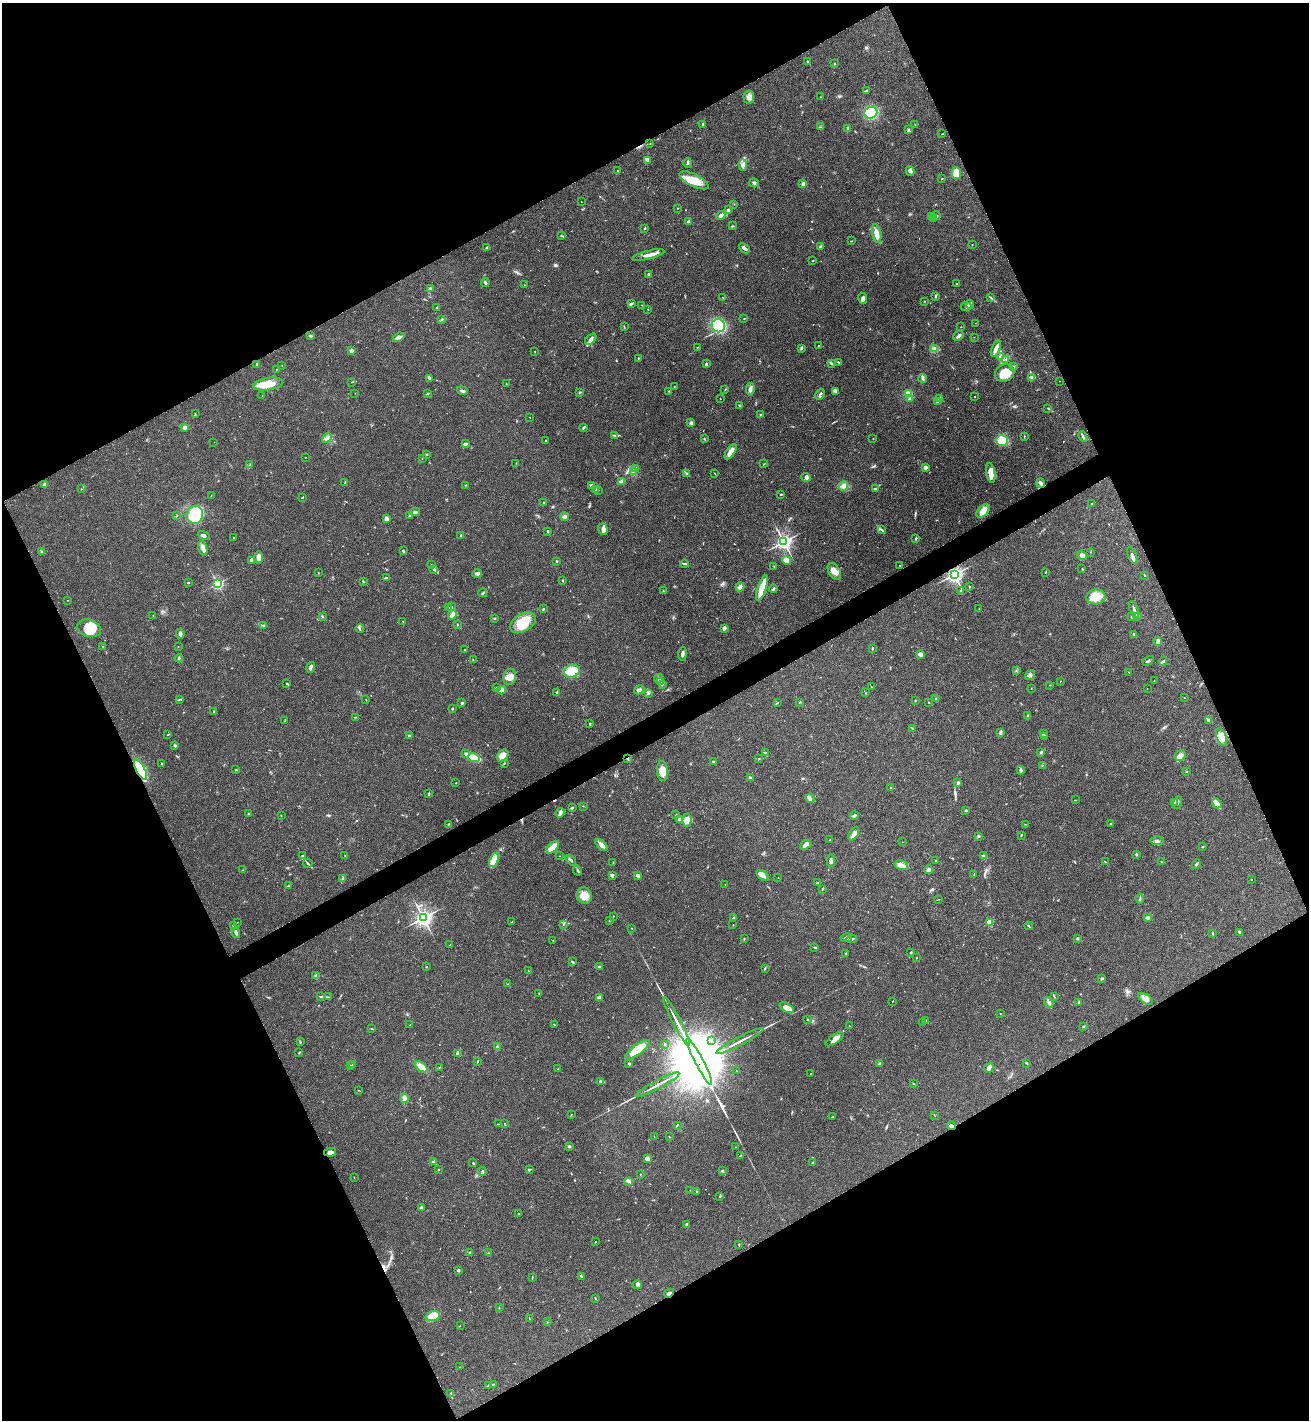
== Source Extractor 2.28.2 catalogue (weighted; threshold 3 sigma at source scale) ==
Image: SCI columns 199-5426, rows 53-5721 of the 5757 x 5771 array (HDU 1 of 3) = the unmasked area's bounding box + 8 px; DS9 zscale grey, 4 x 4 block average (1 PNG px = mean of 4 x 4 image px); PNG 1311 x 1422 px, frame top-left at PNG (2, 3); each listed source drawn as its Kron ellipse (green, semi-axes under 4 px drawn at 4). Shown black and unused: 47% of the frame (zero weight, under 3 of 4 exposures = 6% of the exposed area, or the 3 px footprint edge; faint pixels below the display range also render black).
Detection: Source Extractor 2.28.2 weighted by HDU 2 'WHT'. Background 0.0395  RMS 0.0054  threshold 0.0242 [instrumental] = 3 sigma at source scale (4.5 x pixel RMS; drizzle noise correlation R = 1.50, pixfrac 1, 0.05/0.05 arcsec/px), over >= 5 px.
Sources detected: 613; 1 too faint to see at this stretch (4 x 4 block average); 7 inside a brighter object's white glare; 6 cosmic-ray / hot-pixel residue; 1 long thin detection or spike segment (spike, bleed or trail) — neither listed nor drawn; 14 coinciding with a brighter row at this scale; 20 inside a brighter listed object's ellipse — not listed separately; of the other 564, all 500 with FLUX_AUTO >= 0.853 (the completeness limit of this list) listed and drawn (64 fainter detections not listed), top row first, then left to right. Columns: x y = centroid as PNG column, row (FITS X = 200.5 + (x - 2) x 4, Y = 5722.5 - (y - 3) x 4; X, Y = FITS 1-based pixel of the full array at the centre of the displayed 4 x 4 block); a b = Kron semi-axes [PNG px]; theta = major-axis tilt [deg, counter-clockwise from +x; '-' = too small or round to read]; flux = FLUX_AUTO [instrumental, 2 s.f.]
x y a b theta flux
808 61 2 2 - 1.7
834 64 2 2 - 2.8
867 91 3 2 - 2.9
749 97 6 5 - 14
820 97 2 2 - 1
871 113 6 5 - 170
703 124 3 2 - 4.4
915 125 2 2 - 1.1
820 127 2 2 - 1.7
848 128 3 2 - 1.6
908 130 4 2 - 2.5
942 134 2 2 - 1.7
650 144 2 2 - 1
648 160 3 2 - 4.1
688 163 5 2 - 6.1
743 165 6 3 -89 14
617 171 2 2 - 2.6
910 171 5 3 - 7.1
956 173 6 4 -88 88
942 179 2 2 - 1.1
694 180 16 6 -26 67
754 183 5 2 - 5.9
803 183 3 2 - 8.5
581 202 2 2 - 0.96
734 204 2 2 - 0.93
677 208 2 2 - 1.1
728 210 2 2 - 5.3
721 215 5 3 - 9.5
932 216 2 2 - 2.8
936 216 4 3 - 6.8
933 218 3 2 - 4.5
689 222 3 3 - 11
732 226 3 2 - 2.6
644 228 3 2 - 2.6
877 234 10 4 -79 29
561 236 3 2 - 2.1
851 241 2 2 - 1.7
972 244 2 2 - 0.85
487 247 2 2 - 4.3
820 247 3 2 - 7.2
744 248 6 2 -42 11
648 255 16 3 14 25
813 261 2 2 - 1.2
649 274 2 2 - 18
485 283 4 2 - 6.1
956 284 2 2 - 1.7
524 285 2 2 - 0.95
430 288 4 2 - 3.6
723 297 2 2 - 4.8
935 297 4 2 - 3.1
990 297 3 2 - 2.1
863 298 6 4 -80 9.9
924 301 2 2 - 1.2
631 304 4 2 - 3.5
970 304 5 2 - 5
642 305 2 2 - 1.3
437 307 4 2 - 2.9
966 307 5 3 - 6.5
648 309 2 2 - 1.2
744 318 2 2 - 1.5
442 320 2 2 - 1.8
975 323 2 2 - 0.88
624 326 2 2 - 1.1
718 326 6 6 - 220
961 327 2 2 - 1.2
310 336 3 2 - 5.2
958 336 5 2 - 12
399 337 6 3 23 10
974 337 2 2 - 1
591 339 7 3 45 10
818 345 2 2 - 1.8
697 347 2 2 - 1.4
801 348 4 2 - 3.9
996 348 8 3 67 19
934 349 3 2 - 4.3
351 351 4 3 - 11
535 352 3 2 - 0.89
1000 356 4 3 - 8.6
638 358 2 2 - 2.8
1006 359 3 2 - 4.1
838 362 3 2 - 2.6
831 363 4 2 - 4.7
256 364 4 2 - 5.1
706 364 3 2 - 4.4
282 365 2 2 - 0.98
1013 367 3 3 - 5.5
276 369 2 2 - 1.2
1005 373 10 8 27 58
430 378 4 3 - 6
923 378 4 2 - 5.2
1032 378 4 2 - 4.8
1060 381 2 2 - 0.87
352 382 3 2 - 1.8
506 383 2 2 - 0.86
268 384 15 6 10 58
674 386 2 2 - 2
725 389 3 2 - 1.7
750 389 6 3 82 12
462 391 5 2 - 6.5
669 391 2 2 - 1.2
835 391 4 2 - 4.2
355 393 2 2 - 0.92
579 393 2 2 - 1.3
428 394 3 2 - 2.9
820 394 6 2 59 6.1
908 394 4 3 - 18
262 396 2 2 - 0.88
974 396 2 2 - 3.5
720 399 2 2 - 1.1
909 399 3 2 - 2.5
939 399 2 2 - 1.8
938 401 3 3 - 5.1
739 406 2 2 - 1.5
1048 408 3 2 - 2.5
195 414 2 2 - 1.2
760 414 2 2 - 2
530 417 2 2 - 0.89
691 422 3 2 - 3.3
185 427 2 2 - 50
583 428 4 2 - 4.6
615 435 3 2 - 2.8
1024 436 2 2 - 1.5
1083 437 5 2 - 10
327 438 5 3 - 9.1
704 439 3 2 - 2.4
873 439 2 2 - 1.1
1002 440 6 5 - 66
546 441 2 2 - 1.7
214 442 2 2 - 1
465 444 4 2 - 8.7
731 452 8 4 57 24
426 454 2 2 - 3
305 457 2 2 - 2.3
422 459 3 2 - 1.3
516 463 2 2 - 0.95
764 464 2 2 - 1.3
249 465 2 2 - 1.5
925 467 4 3 - 8.7
636 468 3 3 - 4.4
633 472 2 2 - 1.9
686 473 3 2 - 3.4
991 473 10 4 -80 48
715 474 3 2 - 1.5
806 477 4 3 - 6.3
345 482 3 2 - 2.2
621 482 2 2 - 75
1041 483 4 3 - 9.5
44 484 3 2 - 6.4
466 485 2 2 - 1.2
591 485 2 2 - 39
844 486 5 4 - 13
875 488 4 2 - 2.9
81 489 2 2 - 1.7
595 490 3 2 - 2.7
598 490 2 2 - 0.91
781 494 2 2 - 1.2
211 495 2 2 - 1
302 497 2 2 - 1.8
544 503 2 2 - 3.8
1092 503 2 2 - 1.4
983 511 8 5 46 24
415 512 5 3 - 8.9
195 515 9 8 - 140
176 516 2 2 - 1.1
409 516 3 2 - 3.8
565 516 4 3 - 6.7
387 519 3 2 - 24
603 529 6 4 -73 18
881 530 3 2 - 2.7
548 531 3 2 - 2
204 535 6 3 -21 7.1
461 536 2 2 - 3.3
233 538 2 2 - 1.3
916 538 3 2 - 3.4
784 542 3 3 - 1100
203 548 8 4 -73 16
42 551 3 2 - 2.7
403 551 3 2 - 4
1090 552 2 2 - 0.98
1082 555 5 4 - 9.7
1132 555 9 3 -69 10
258 557 6 4 89 16
251 560 3 2 - 11
787 560 4 3 - 26
556 561 2 2 - 2.9
684 564 4 2 - 4
432 565 2 2 - 0.92
900 565 2 2 - 3
774 566 2 2 - 0.98
434 569 2 2 - 2.9
1082 569 2 2 - 1.4
834 571 9 5 -58 21
1045 572 2 2 - 1.7
318 573 2 2 - 1
477 573 5 3 - 8.9
954 574 3 3 - 1200
1144 575 2 2 - 2.4
387 578 4 2 - 3
563 580 3 2 - 2.9
363 581 2 2 - 1.7
188 582 3 2 - 2.4
217 584 2 2 - 600
969 586 3 2 - 1.4
740 587 5 4 - 15
762 588 13 3 72 68
773 589 4 2 - 4.4
663 591 3 2 - 1.4
961 591 3 2 - 3.5
483 593 4 2 - 3.7
1096 597 10 7 3 54
67 600 2 2 - 0.96
449 607 2 2 - 2.4
451 607 2 2 - 2.3
544 609 3 2 - 2.9
979 609 2 2 - 1.2
1134 610 9 2 -72 11
153 615 2 2 - 1.3
452 615 5 3 - 17
322 616 2 2 - 1.6
1132 616 3 3 - 5.4
1138 617 2 2 - 2
494 618 2 2 - 2.5
403 621 2 2 - 1.6
523 623 14 8 30 79
457 624 2 2 - 2.4
264 625 4 2 - 2.9
89 628 12 8 -19 69
724 628 4 2 - 8.3
360 629 4 2 - 2.9
180 634 5 3 - 8.4
1133 634 2 2 - 3.4
1158 641 5 3 - 8.6
178 646 2 2 - 1
103 647 3 2 - 2.9
872 648 3 2 - 2.5
465 650 2 2 - 1.3
682 654 7 2 85 9.9
921 654 4 3 - 11
179 658 4 2 - 3.9
473 660 2 2 - 1.3
1148 661 6 2 28 4.7
1163 661 4 2 - 4
311 667 5 2 - 11
1016 670 3 2 - 1.9
572 671 8 6 20 75
1129 672 2 2 - 1.4
1030 675 5 3 - 7
510 677 8 6 78 25
658 678 4 2 - 5.2
1060 681 2 2 - 0.89
1154 681 2 2 - 1.4
661 682 2 2 - 3.3
287 683 2 2 - 2.8
662 684 2 2 - 2.1
1050 685 2 2 - 1.6
871 686 3 2 - 1.7
497 688 2 2 - 1.7
1031 688 2 2 - 1
1147 689 2 2 - 0.91
502 690 4 3 - 15
639 690 5 2 - 8.4
557 692 3 2 - 3.9
648 693 2 2 - 1.3
865 693 2 2 - 1.8
936 698 3 2 - 1.7
1184 698 2 2 - 0.86
180 699 2 2 - 1.2
366 700 2 2 - 1
915 700 2 2 - 2
800 702 2 2 - 1.2
929 702 2 2 - 1.3
462 703 3 2 - 4.5
777 703 4 2 - 2.1
452 709 3 2 - 2.2
214 711 2 2 - 1.7
1028 715 3 2 - 2.9
356 717 2 2 - 1.9
1209 720 3 3 - 6.9
285 721 4 2 - 2.4
590 724 2 2 - 3.5
913 729 3 2 - 3.2
1000 732 4 3 - 5.1
1043 733 2 2 - 1.9
168 734 2 2 - 1.2
409 735 2 2 - 2.4
1045 737 3 2 - 1.9
1221 737 9 4 -68 31
175 745 2 2 - 7.5
766 753 3 2 - 2.5
1041 753 3 2 - 4
466 754 3 2 - 5.9
503 755 7 5 48 33
1180 756 6 5 - 13
474 758 6 2 -14 120
759 758 2 2 - 1.4
628 759 3 2 - 2.8
713 761 3 2 - 1.3
161 763 2 2 - 4.5
504 763 2 2 - 1.3
1043 765 2 2 - 1.7
140 770 11 4 -61 110
236 770 2 2 - 3
1021 770 4 2 - 11
663 771 10 5 -84 32
1186 772 2 2 - 1.3
750 778 4 2 - 4.5
456 783 2 2 - 1.2
958 783 3 2 - 7.5
890 788 2 2 - 0.96
429 794 3 2 - 3.6
810 798 5 2 - 5.1
1075 800 3 2 - 1.3
1174 802 4 2 - 4.6
1177 803 6 3 73 7.3
1217 803 5 4 - 18
583 806 2 2 - 0.92
572 808 3 2 - 3.2
966 810 2 2 - 5.1
560 813 5 3 - 11
248 814 2 2 - 1.9
281 815 2 2 - 1.1
676 815 2 2 - 1.1
854 815 4 3 - 6.6
679 819 2 2 - 7.3
687 820 7 4 85 21
1111 823 2 2 - 1.1
448 824 3 2 - 2.5
1025 824 3 2 - 1.1
854 834 7 4 56 14
1021 835 2 2 - 2.8
978 836 3 2 - 2.2
830 840 2 2 - 0.85
1157 841 7 2 -2 5.3
902 842 2 2 - 1
602 845 7 3 -47 23
805 845 6 3 40 10
552 847 8 3 42 43
1203 847 2 2 - 2.6
1136 854 3 3 - 4
345 855 2 2 - 1
302 856 2 2 - 1.5
560 856 2 2 - 0.88
984 856 4 2 - 5.4
494 860 7 4 67 36
571 860 6 2 -51 5
831 861 6 3 -87 8.5
935 861 2 2 - 1.7
613 862 2 2 - 0.96
1105 862 2 2 - 1.5
1162 862 4 2 - 2.5
308 863 5 2 - 4.5
1196 864 5 2 - 4
901 865 7 5 -16 23
243 870 2 2 - 1.8
577 870 5 2 - 4.3
928 870 4 4 - 6.7
974 874 2 2 - 1.2
638 875 4 2 - 14
762 875 7 4 -35 14
612 876 3 2 - 5.6
778 878 2 2 - 0.85
342 879 2 2 - 1.4
1251 880 2 2 - 3.3
817 883 4 2 - 5
725 885 2 2 - 0.91
288 886 3 2 - 3
822 889 3 2 - 1.3
584 896 8 7 - 29
939 899 2 2 - 1.1
1140 899 5 2 - 3.9
613 916 2 2 - 1.3
1148 917 3 2 - 7.2
423 918 3 3 - 1100
733 918 3 2 - 3.3
609 920 2 2 - 1
237 922 2 2 - 0.87
512 922 3 2 - 1.6
989 922 3 2 - 31
563 924 3 2 - 3.3
234 925 4 3 - 6
733 925 2 2 - 1.5
1029 926 4 2 - 3.2
632 928 2 2 - 1.6
236 932 5 2 - 9.4
1240 932 4 2 - 4.1
1212 934 2 2 - 1.8
846 938 6 2 12 6.4
744 939 2 2 - 1.7
852 939 5 2 - 5.7
1077 939 3 2 - 4.6
553 940 2 2 - 14
450 945 3 2 - 2.2
815 947 4 2 - 3
911 952 3 2 - 2.2
846 953 2 2 - 1.4
916 958 2 2 - 1.6
572 962 3 2 - 3.4
427 967 2 2 - 1.3
599 967 2 2 - 18
765 968 2 2 - 1.8
529 971 2 2 - 1
316 976 3 3 - 4.7
1102 979 3 2 - 3.3
508 984 3 2 - 2
539 993 2 2 - 1.1
321 996 2 2 - 1.2
1054 996 3 2 - 2
328 997 3 2 - 2
600 998 3 3 - 14
1146 999 8 4 -35 14
892 1001 2 2 - 1
1049 1002 6 3 -54 6.6
1079 1002 2 2 - 1.4
787 1008 8 4 -31 32
1000 1013 2 2 - 1.2
807 1019 2 2 - 1.9
677 1021 27 2 -62 28
925 1021 3 2 - 2.8
923 1023 2 2 - 0.98
410 1025 2 2 - 3.3
554 1025 2 2 - 1.8
849 1026 2 2 - 1.4
1083 1026 2 2 - 3.2
372 1029 2 2 - 1.2
835 1039 10 4 35 16
712 1040 2 2 - 1.8
740 1041 26 2 28 25
300 1042 2 2 - 2.1
665 1044 2 2 - 2
498 1047 2 2 - 11
638 1050 14 5 36 83
299 1052 3 2 - 2.3
457 1053 3 2 - 5.9
478 1062 2 2 - 1.1
699 1062 26 2 -62 19000
1026 1063 3 2 - 2
353 1064 2 2 - 2.7
629 1064 2 2 - 5.1
880 1064 2 2 - 27
350 1065 2 2 - 1.1
421 1067 7 4 -37 32
439 1068 2 2 - 1
989 1068 5 4 - 8.3
558 1069 2 2 - 1.3
736 1071 2 2 - 1.3
810 1074 2 2 - 0.97
601 1081 4 2 - 10
913 1083 2 2 - 1.2
657 1085 25 2 28 22
358 1090 2 2 - 1.1
404 1098 4 3 - 10
571 1114 2 2 - 1.4
934 1115 3 2 - 1.1
833 1117 3 2 - 2.6
504 1123 2 2 - 1.2
498 1124 3 2 - 2.4
677 1125 3 2 - 2.5
951 1126 4 3 - 8.1
654 1137 2 2 - 1.2
669 1137 2 2 - 1.4
569 1146 2 2 - 19
736 1147 2 2 - 1.2
330 1152 6 3 10 13
740 1156 4 2 - 2.6
647 1159 4 3 - 11
434 1161 3 2 - 8.3
473 1163 2 2 - 1.2
812 1163 2 2 - 2.1
438 1169 2 2 - 2.1
529 1169 3 2 - 3.1
722 1171 2 2 - 13
482 1172 4 2 - 5.8
640 1174 2 2 - 1.9
354 1177 2 2 - 1.2
628 1181 4 2 - 3.7
690 1190 2 2 - 1
697 1192 2 2 - 1.3
720 1197 2 2 - 1.3
421 1207 3 3 - 4.2
519 1214 3 2 - 1.7
687 1224 3 2 - 5.6
595 1242 2 2 - 1
739 1244 2 2 - 1.7
470 1253 3 2 - 4.9
489 1253 3 2 - 1.4
458 1270 3 3 - 3.6
581 1276 3 2 - 3.5
532 1277 3 2 - 1.9
637 1285 4 3 - 4.9
669 1293 5 2 - 7.7
595 1298 2 2 - 2.1
499 1308 2 2 - 2.1
433 1316 7 4 16 74
530 1319 2 2 - 1.2
547 1322 2 2 - 0.9
460 1325 2 2 - 0.86
460 1367 2 2 - 1.1
493 1384 4 2 - 2.4
489 1385 3 2 - 3
451 1393 2 2 - 3.6
Overlapping masked pixels (flux is a lower limit): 6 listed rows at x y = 954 574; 628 759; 140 770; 699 1062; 951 1126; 669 1293
Diffuse or blended objects may show on this block-average render without a row.